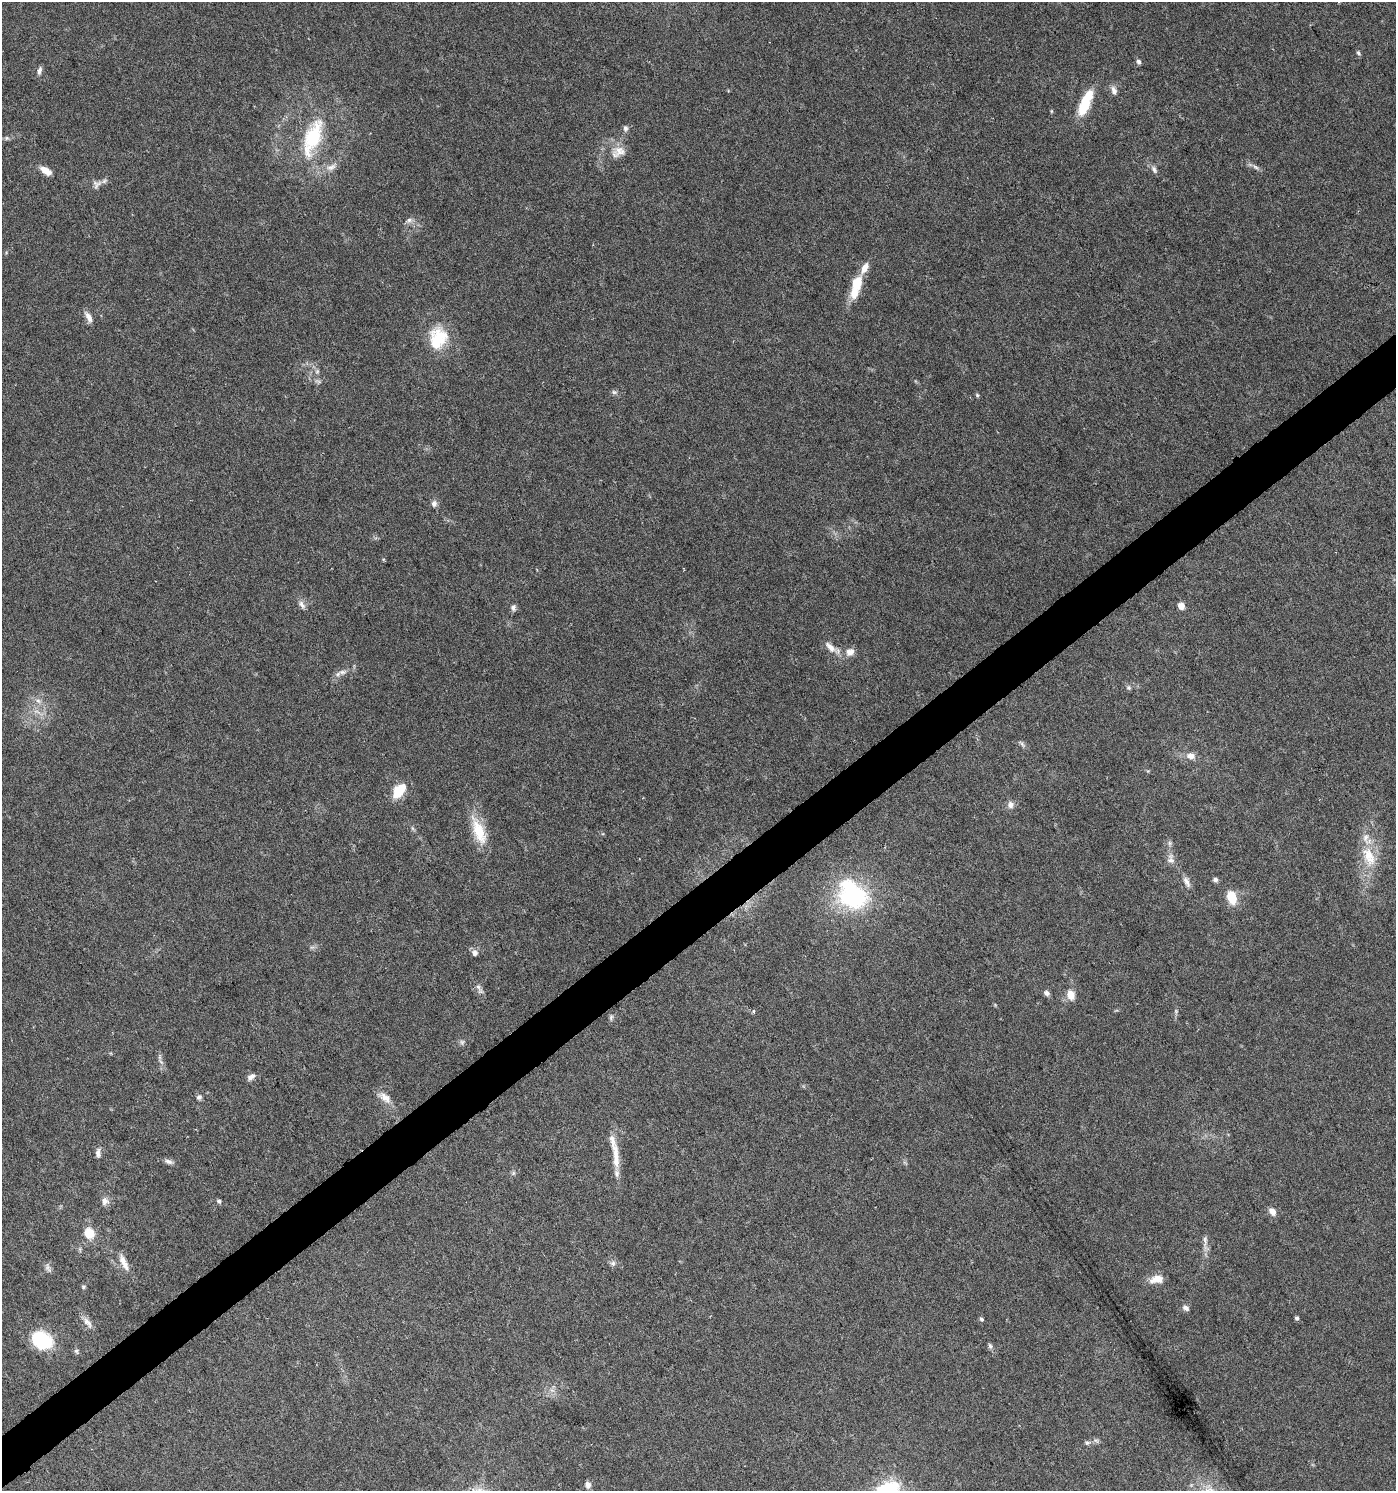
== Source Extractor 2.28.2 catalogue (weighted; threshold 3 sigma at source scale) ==
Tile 7 of 4 x 4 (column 3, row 2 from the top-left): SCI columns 2983-4376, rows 2981-4469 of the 5902 x 5966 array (HDU 1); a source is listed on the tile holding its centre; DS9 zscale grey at full resolution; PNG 1398 x 1493 px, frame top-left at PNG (2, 2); no overlay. Shown black and unused: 4% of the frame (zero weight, under 5 of 9 exposures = <1% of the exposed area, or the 3 px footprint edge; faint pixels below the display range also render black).
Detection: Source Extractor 2.28.2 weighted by HDU 2 'WHT'; one run over the whole footprint, this tile lists its part. Background 0.0431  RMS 0.0026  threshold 0.0107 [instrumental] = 3 sigma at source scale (4.09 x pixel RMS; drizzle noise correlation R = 1.36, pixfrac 0.8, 0.0396/0.0396 arcsec/px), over >= 5 px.
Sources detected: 92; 1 too faint to see at this stretch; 2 inside a brighter object's white glare — not listed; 6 inside a brighter listed object's ellipse — not listed separately; the other 83 listed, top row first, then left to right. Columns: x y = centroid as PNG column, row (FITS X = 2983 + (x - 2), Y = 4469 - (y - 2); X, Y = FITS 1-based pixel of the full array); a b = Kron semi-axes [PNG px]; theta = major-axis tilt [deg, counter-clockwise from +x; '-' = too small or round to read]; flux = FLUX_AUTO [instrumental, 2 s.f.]
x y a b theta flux
1358 53 7 4 -52 0.42
1139 62 6 5 - 0.69
39 71 11 6 74 0.82
1114 91 11 7 -71 1.2
1083 109 16 13 82 4
1051 111 5 4 - 0.25
625 128 8 6 -88 0.68
313 137 36 15 70 18
7 138 6 5 - 0.5
618 152 21 14 26 3.4
331 167 16 8 26 2
1255 167 10 5 -37 0.75
1154 169 11 6 -61 0.91
46 170 13 7 -32 2.5
97 184 14 11 56 1.5
409 220 9 6 3 0.88
865 268 20 8 62 2.3
857 283 15 10 73 5.2
88 317 15 7 -60 1.5
438 338 30 22 77 9.9
317 371 7 5 69 0.55
614 392 8 6 -13 0.57
977 395 6 4 -48 0.34
434 503 9 7 79 0.95
383 559 4 3 - 0.33
302 605 12 7 -58 1.1
1181 606 5 4 - 3.1
513 607 9 6 81 0.79
830 647 22 8 -43 2.4
850 652 12 10 30 1.8
342 672 13 6 5 1.2
1129 687 7 6 - 0.51
38 701 10 6 -21 1.1
37 712 14 4 -22 1.1
1022 744 10 4 -50 0.53
1191 756 10 7 -7 1.8
398 791 9 6 51 12
1011 805 10 9 - 1.3
412 828 7 4 -71 0.39
479 831 39 13 -69 7.3
1369 856 31 16 -68 7
1171 859 15 9 -83 1.7
1215 880 7 6 - 0.6
1187 882 16 7 -64 1.4
854 897 34 24 -3 27
1232 897 13 9 -75 5.6
474 952 7 6 - 1.3
478 987 9 6 -60 0.87
1046 993 7 6 - 0.81
1071 995 11 8 -75 2.6
754 1011 5 3 - 0.32
611 1017 10 5 84 0.56
462 1042 7 6 - 0.57
160 1057 7 4 -90 0.55
251 1077 11 7 35 1.1
199 1097 7 6 - 0.66
385 1097 21 10 -38 2.4
612 1140 33 9 -72 2.8
98 1153 12 6 -88 1
168 1161 12 6 -15 0.96
513 1173 7 5 47 0.49
617 1173 11 7 -84 1.1
105 1201 11 9 -88 1.4
219 1201 6 5 - 0.53
1272 1212 9 7 -63 1.7
89 1233 13 12 - 4.2
1205 1241 16 6 -89 1.3
123 1260 15 9 -66 2
613 1263 7 7 - 0.77
48 1268 13 6 -66 0.9
1157 1279 18 9 11 2.8
83 1287 5 5 - 0.39
1186 1308 8 6 -31 0.84
1297 1318 5 4 - 0.5
981 1319 5 4 - 0.49
87 1323 18 8 -54 1.7
42 1340 16 12 -30 20
990 1346 8 5 -62 0.6
76 1351 8 5 -61 0.5
552 1390 7 4 -18 0.61
1096 1440 9 5 -44 0.55
1087 1443 8 6 12 0.6
588 1485 9 7 -84 1.2
Isophote crosses this tile's border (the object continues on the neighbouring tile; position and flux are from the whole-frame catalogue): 1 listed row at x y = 7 138